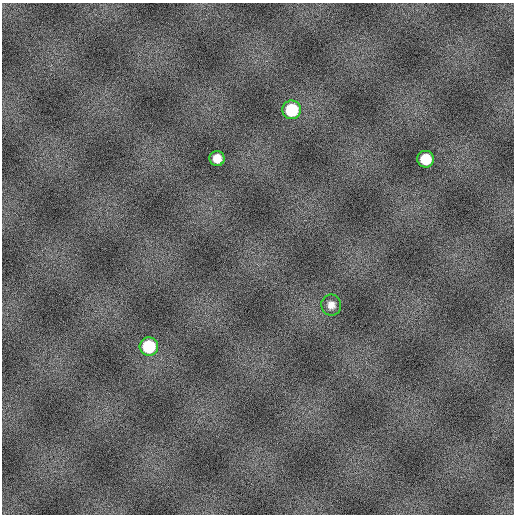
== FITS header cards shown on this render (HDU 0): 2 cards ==
NAXIS1  =                  512
NAXIS2  =                  512

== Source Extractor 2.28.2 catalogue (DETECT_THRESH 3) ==
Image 512 x 512 px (HDU 0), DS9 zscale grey, 1 PNG px = 1 image px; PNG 516 x 516 px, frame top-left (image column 1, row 512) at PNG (2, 3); each listed source drawn as its Kron ellipse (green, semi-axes under 4 px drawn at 4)
Background 2.46e+07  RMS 740000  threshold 2.23e+06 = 3 sigma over >= 5 px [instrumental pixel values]
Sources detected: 5; all 5 listed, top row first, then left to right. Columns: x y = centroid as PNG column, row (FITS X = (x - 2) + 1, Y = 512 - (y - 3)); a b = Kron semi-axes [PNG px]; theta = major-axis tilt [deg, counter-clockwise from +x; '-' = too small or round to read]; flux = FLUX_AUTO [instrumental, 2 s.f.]
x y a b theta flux
292 110 9 9 - 2.5e+09
217 158 7 7 - 6.4e+08
426 159 8 8 - 1.5e+09
331 305 10 10 - 3.5e+08
149 346 9 9 - 2.5e+09